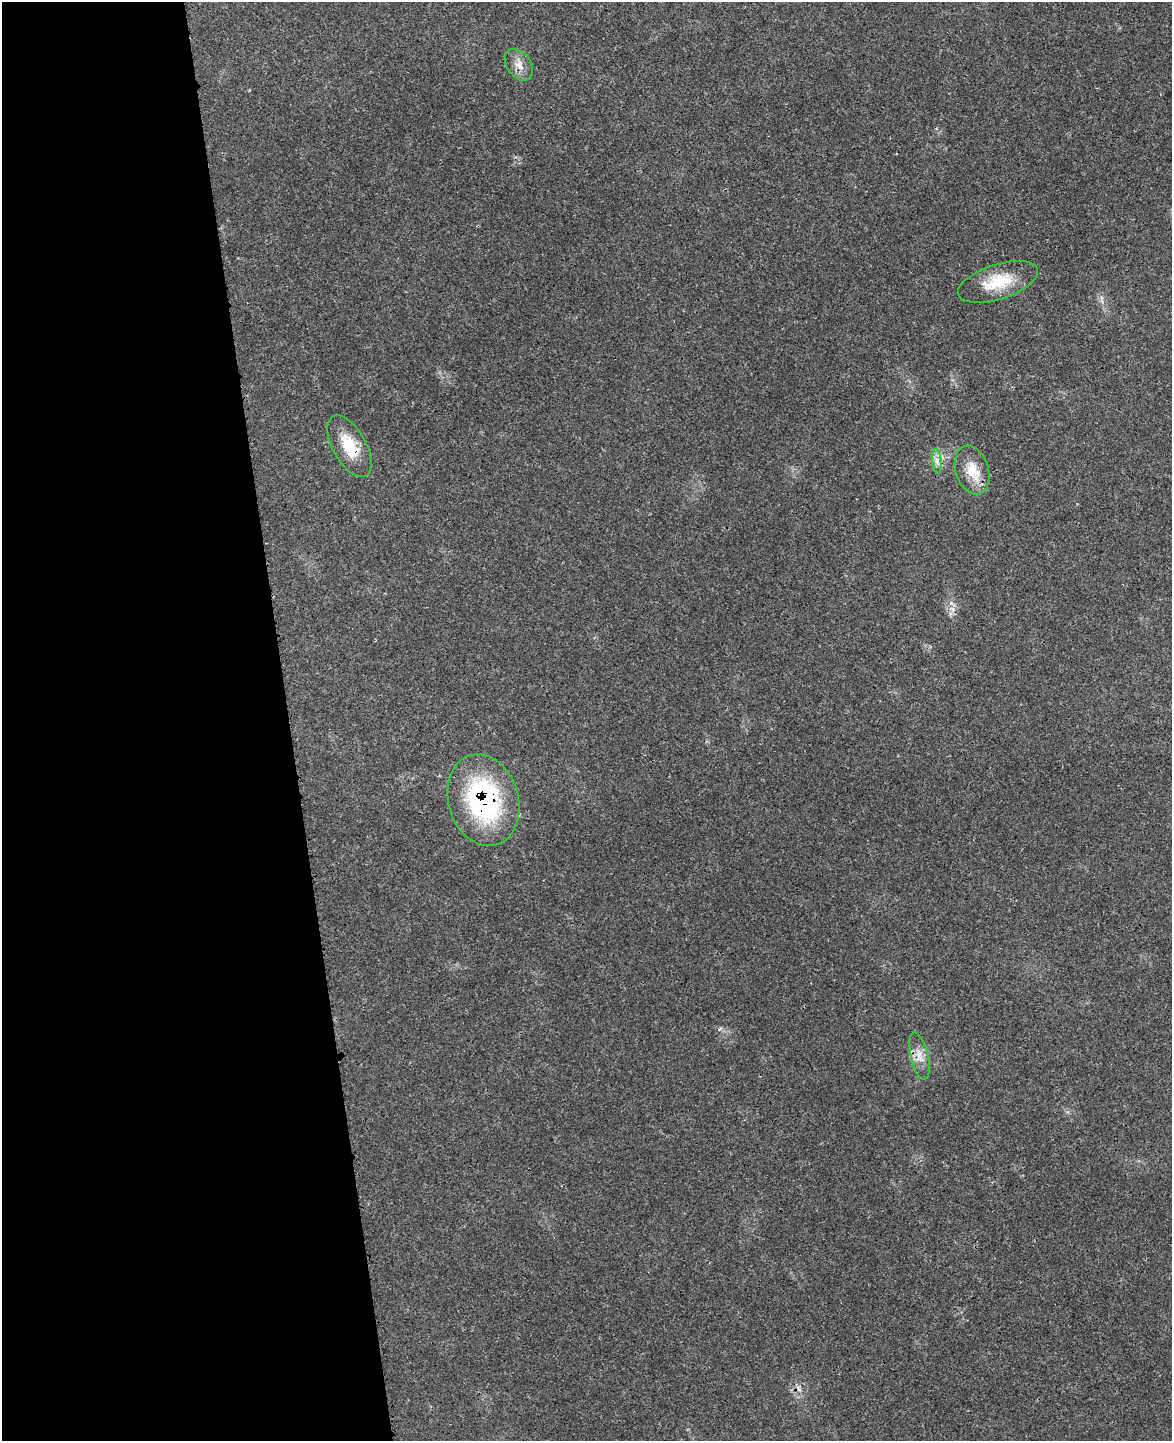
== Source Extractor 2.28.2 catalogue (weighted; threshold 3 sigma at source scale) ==
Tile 5 of 4 x 3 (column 1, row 2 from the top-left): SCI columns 64-1233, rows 1585-3023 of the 4776 x 4715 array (HDU 1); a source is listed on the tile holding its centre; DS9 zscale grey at full resolution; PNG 1174 x 1443 px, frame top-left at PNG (2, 2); each listed source drawn as its Kron ellipse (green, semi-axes under 4 px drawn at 4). Shown black and unused: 25% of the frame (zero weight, under 3 of 4 exposures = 6% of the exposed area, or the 3 px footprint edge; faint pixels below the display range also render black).
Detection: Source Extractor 2.28.2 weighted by HDU 2 'WHT'; one run over the whole footprint, this tile lists its part. Background 0.0423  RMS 0.003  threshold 0.0133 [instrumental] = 3 sigma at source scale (4.5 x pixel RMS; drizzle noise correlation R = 1.50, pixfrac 1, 0.05/0.05 arcsec/px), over >= 5 px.
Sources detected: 8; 1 cosmic-ray / hot-pixel residue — neither listed nor drawn; the other 7 listed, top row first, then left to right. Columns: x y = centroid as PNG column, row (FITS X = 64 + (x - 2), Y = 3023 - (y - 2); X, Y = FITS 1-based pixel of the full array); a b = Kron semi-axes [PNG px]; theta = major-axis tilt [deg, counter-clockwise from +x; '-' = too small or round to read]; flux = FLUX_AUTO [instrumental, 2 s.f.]
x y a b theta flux
519 65 17 11 -53 3
998 282 42 17 18 11
349 446 34 16 -61 9.4
937 461 12 4 -85 1.5
972 470 25 16 -73 6.6
483 800 47 35 -74 49
919 1056 24 9 -77 3.5
Overlapping masked pixels (flux is a lower limit): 2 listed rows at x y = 349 446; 483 800